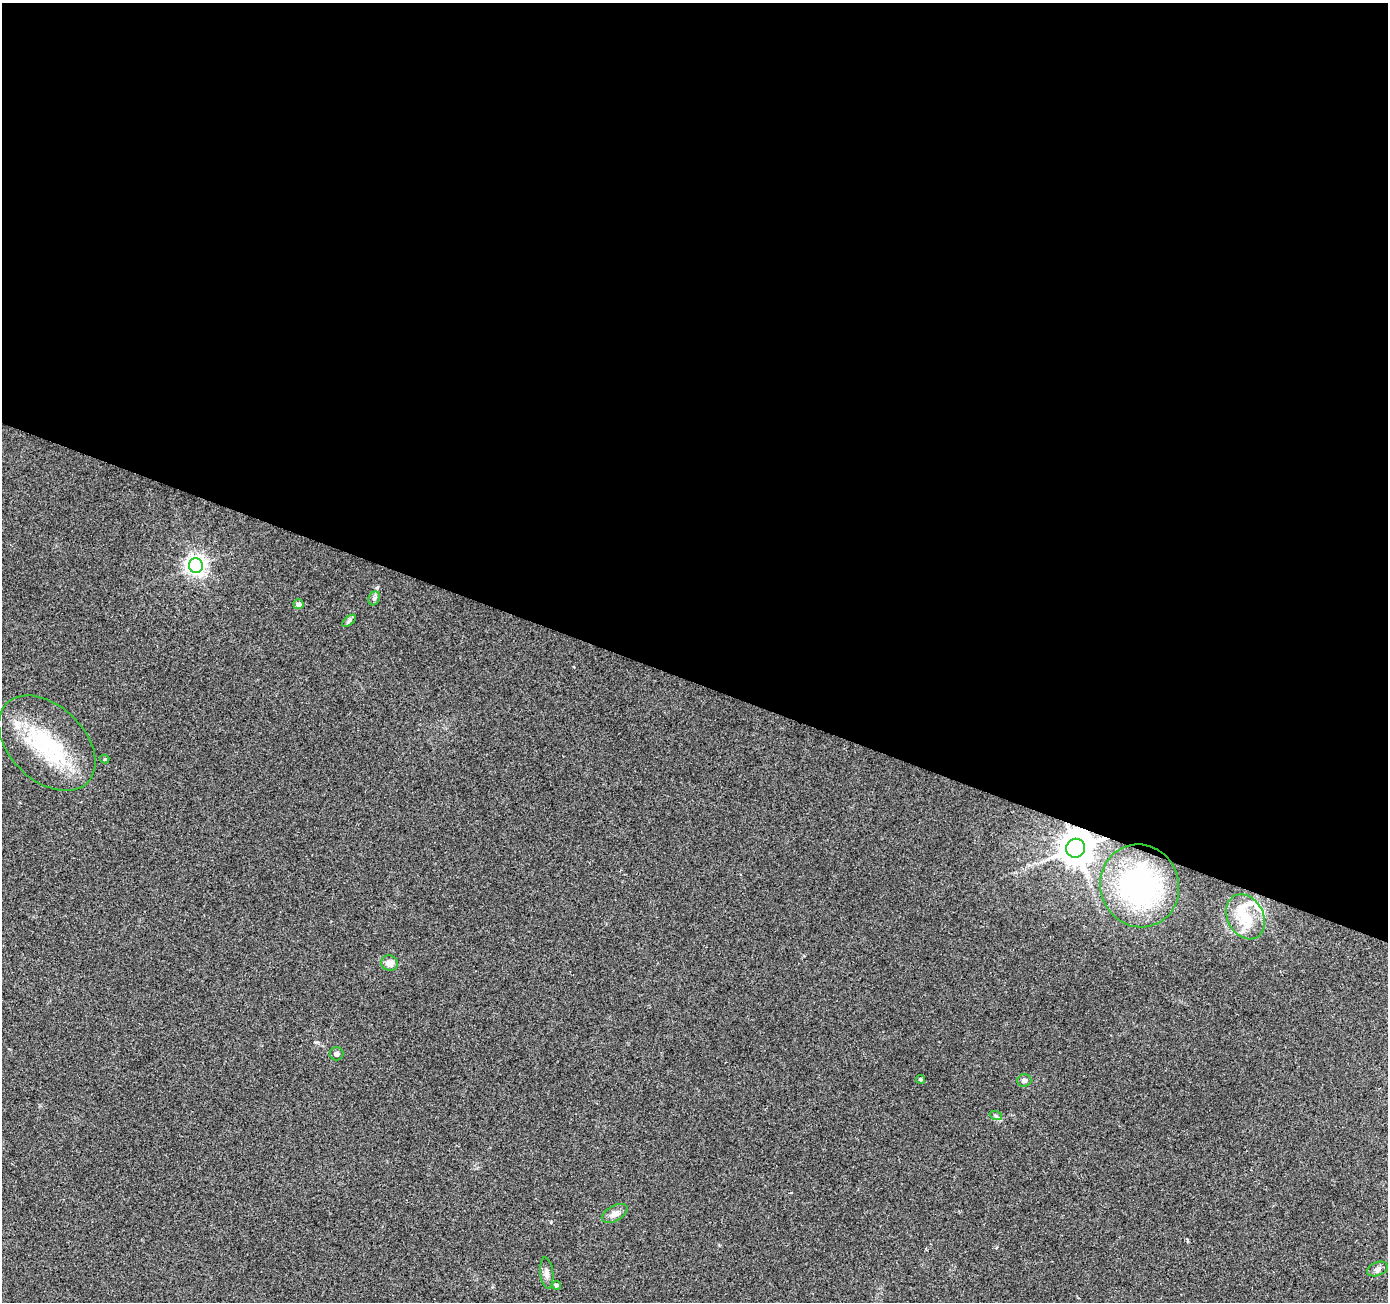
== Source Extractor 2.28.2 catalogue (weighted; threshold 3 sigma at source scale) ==
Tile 3 of 4 x 4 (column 3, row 1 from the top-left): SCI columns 2777-4162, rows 4173-5472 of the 5547 x 5680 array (HDU 1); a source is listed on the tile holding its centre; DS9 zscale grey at full resolution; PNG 1390 x 1304 px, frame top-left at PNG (2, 3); each listed source drawn as its Kron ellipse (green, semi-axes under 4 px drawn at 4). Shown black and unused: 52% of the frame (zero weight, under 2 of 3 exposures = <1% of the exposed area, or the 3 px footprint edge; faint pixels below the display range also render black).
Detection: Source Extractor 2.28.2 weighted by HDU 2 'WHT'; one run over the whole footprint, this tile lists its part. Background 0.0544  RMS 0.0058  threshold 0.0262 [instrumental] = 3 sigma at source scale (4.5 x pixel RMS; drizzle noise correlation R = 1.50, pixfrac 1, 0.0396/0.0396 arcsec/px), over >= 5 px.
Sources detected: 23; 1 inside a brighter object's white glare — neither listed nor drawn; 4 inside a brighter listed object's ellipse — not listed separately; the other 18 listed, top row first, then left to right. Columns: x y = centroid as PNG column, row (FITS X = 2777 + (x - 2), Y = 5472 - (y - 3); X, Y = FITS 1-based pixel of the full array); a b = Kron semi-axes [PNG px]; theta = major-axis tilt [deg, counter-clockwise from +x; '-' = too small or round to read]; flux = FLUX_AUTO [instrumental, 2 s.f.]
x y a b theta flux
196 565 7 7 - 310
374 598 7 5 68 1.5
298 604 5 5 - 2.5
349 621 8 4 37 1.2
47 743 57 37 -44 53
105 759 5 4 - 0.77
1076 848 9 9 - 1400
1140 886 41 39 -71 95
1245 917 24 18 -62 20
389 963 8 7 - 4.5
336 1054 7 6 - 1.6
921 1079 4 4 - 0.86
1024 1080 7 6 - 1.6
996 1116 6 4 -19 0.97
615 1213 14 7 30 3.8
1377 1269 11 6 22 2.1
547 1273 16 6 -84 3.1
556 1285 4 4 - 1.3
Overlapping masked pixels (flux is a lower limit): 1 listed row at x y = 1076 848